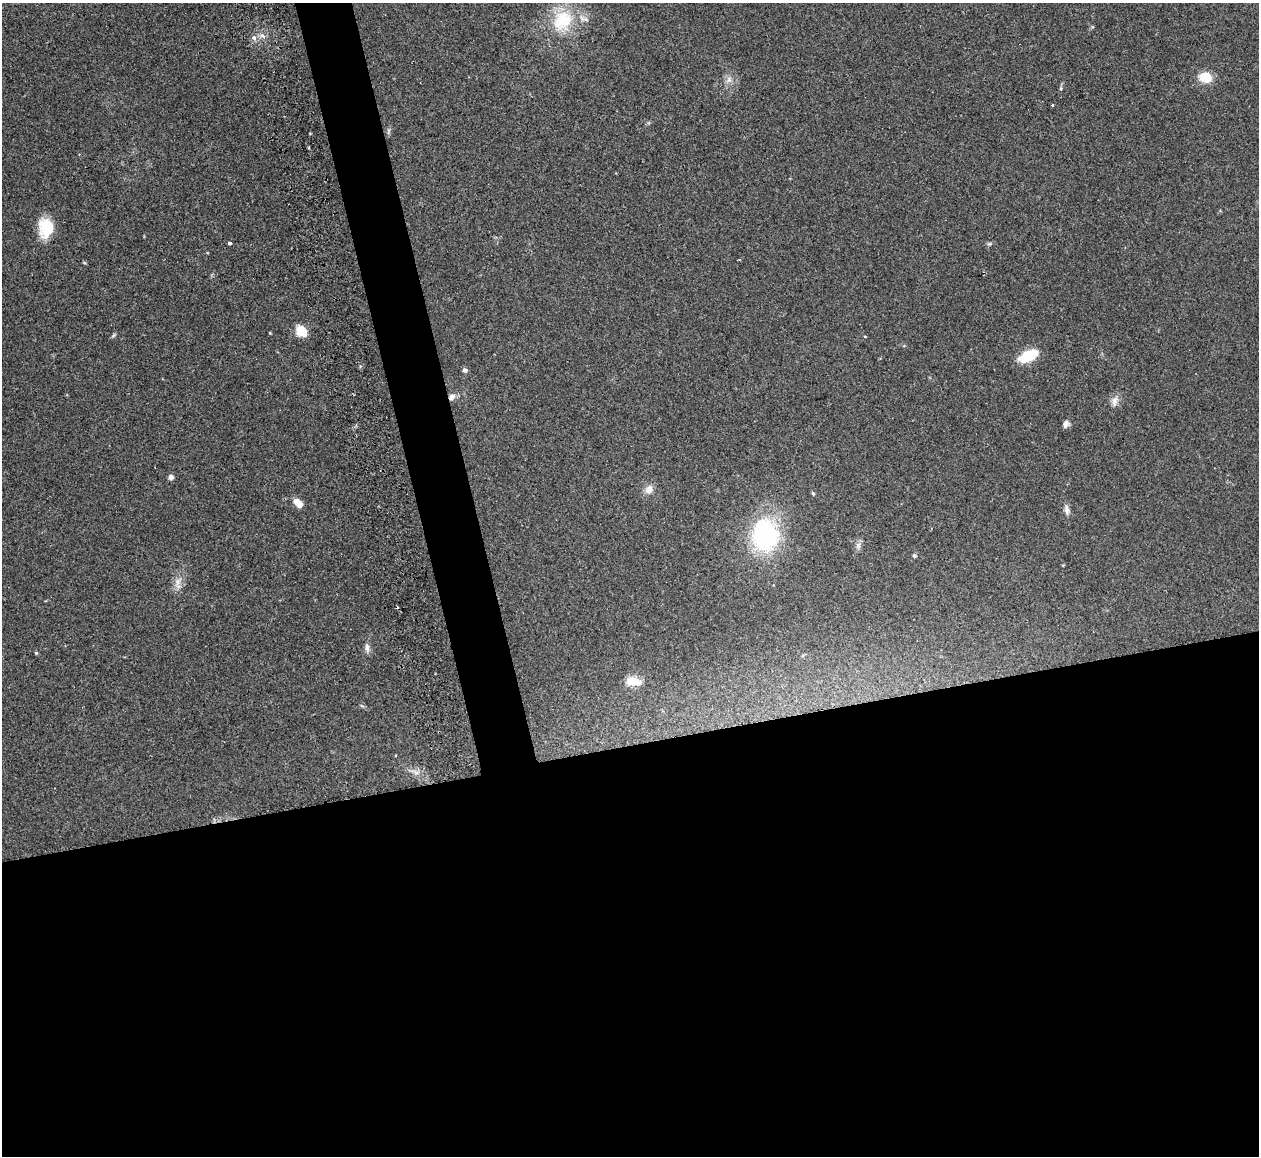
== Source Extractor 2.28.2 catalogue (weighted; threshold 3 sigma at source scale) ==
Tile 15 of 4 x 4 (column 3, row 4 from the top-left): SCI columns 2574-3830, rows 152-1305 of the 5088 x 5029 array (HDU 1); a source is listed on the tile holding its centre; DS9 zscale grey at full resolution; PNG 1261 x 1158 px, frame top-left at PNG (2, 3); no overlay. Shown black and unused: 39% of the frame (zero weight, under 2 of 3 exposures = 3% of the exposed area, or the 3 px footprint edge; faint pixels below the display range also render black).
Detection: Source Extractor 2.28.2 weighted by HDU 2 'WHT'; one run over the whole footprint, this tile lists its part. Background 0.0722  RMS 0.0088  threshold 0.0395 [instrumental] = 3 sigma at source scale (4.5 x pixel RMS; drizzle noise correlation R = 1.50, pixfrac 1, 0.05/0.05 arcsec/px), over >= 5 px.
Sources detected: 29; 1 cosmic-ray / hot-pixel residue — not listed; the other 28 listed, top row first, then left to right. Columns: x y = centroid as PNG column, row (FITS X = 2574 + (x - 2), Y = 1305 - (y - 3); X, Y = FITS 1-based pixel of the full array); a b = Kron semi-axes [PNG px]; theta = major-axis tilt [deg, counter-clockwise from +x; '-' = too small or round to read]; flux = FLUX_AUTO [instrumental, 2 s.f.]
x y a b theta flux
562 21 32 27 52 43
253 38 4 3 - 6
1205 77 11 9 -11 20
729 80 10 6 64 3.7
1052 105 3 3 - 1.3
46 228 20 15 -90 27
229 243 4 3 - 8.3
989 244 6 4 18 1.3
301 331 12 9 -44 15
113 335 7 4 45 1.3
1028 356 22 10 25 24
465 370 6 5 - 2.5
452 397 9 7 47 4.8
1114 401 15 7 79 5.2
1066 424 9 6 70 3.2
171 477 6 5 - 3.3
649 489 13 10 57 5.7
813 493 5 3 - 1.3
298 503 10 6 -49 9.4
1067 510 14 6 -79 3.8
765 535 34 28 -89 100
858 545 9 6 88 3
914 555 5 4 - 1.8
178 582 20 8 76 7.7
367 648 12 6 -84 3.8
36 653 4 4 - 0.89
633 681 17 9 -11 11
416 772 7 4 -18 2.6
Overlapping masked pixels (flux is a lower limit): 1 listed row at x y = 452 397
Unlisted compact peaks at least as high as the median listed source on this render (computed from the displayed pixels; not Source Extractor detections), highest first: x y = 262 35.